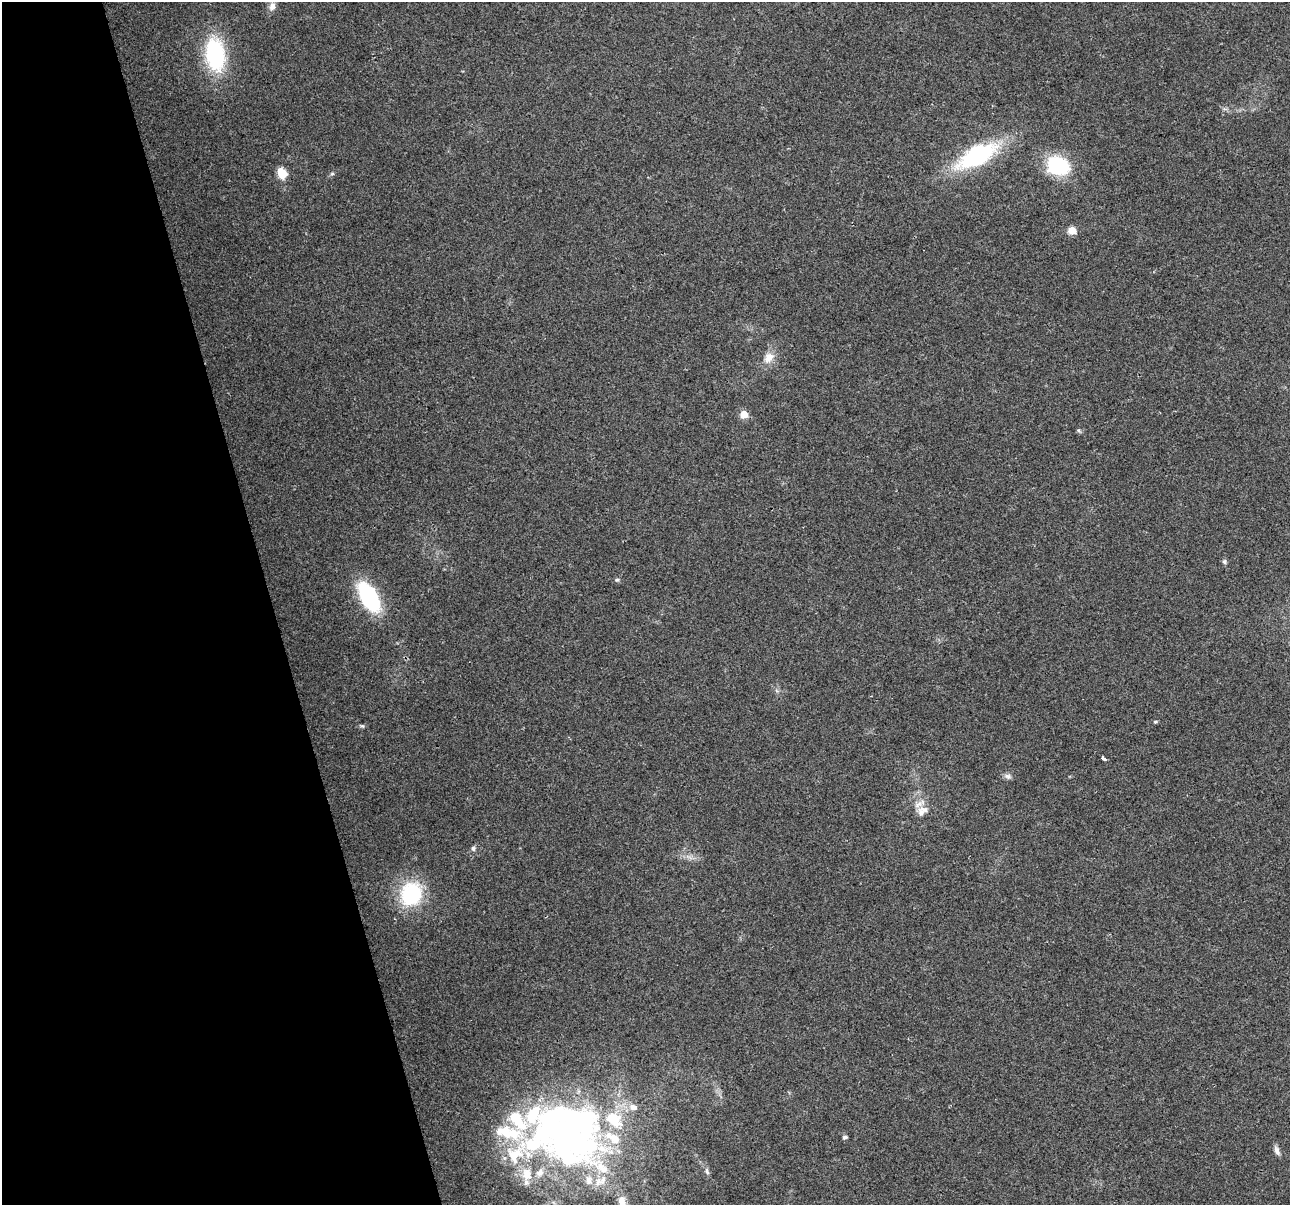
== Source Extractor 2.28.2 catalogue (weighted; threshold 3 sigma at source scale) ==
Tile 5 of 4 x 4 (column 1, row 2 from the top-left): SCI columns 1-1288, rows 2500-3702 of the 5150 x 4949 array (HDU 1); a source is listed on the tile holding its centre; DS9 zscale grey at full resolution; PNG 1292 x 1207 px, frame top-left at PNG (2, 2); no overlay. Shown black and unused: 21% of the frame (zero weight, under 2 of 3 exposures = <1% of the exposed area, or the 3 px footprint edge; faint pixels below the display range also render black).
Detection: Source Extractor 2.28.2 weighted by HDU 2 'WHT'; one run over the whole footprint, this tile lists its part. Background 0.0568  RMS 0.0076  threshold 0.0341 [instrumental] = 3 sigma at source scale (4.5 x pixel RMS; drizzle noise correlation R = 1.50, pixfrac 1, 0.0396/0.0396 arcsec/px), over >= 5 px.
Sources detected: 40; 3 inside a brighter object's white glare — not listed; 8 inside a brighter listed object's ellipse — not listed separately; the other 29 listed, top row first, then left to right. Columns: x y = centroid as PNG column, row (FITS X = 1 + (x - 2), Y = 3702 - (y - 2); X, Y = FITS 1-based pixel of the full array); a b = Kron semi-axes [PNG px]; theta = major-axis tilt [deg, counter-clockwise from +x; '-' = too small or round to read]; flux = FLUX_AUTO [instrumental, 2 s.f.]
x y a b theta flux
272 6 13 9 79 4.5
215 54 31 19 -82 77
977 156 33 15 28 110
1058 166 27 22 -12 44
282 173 9 7 -62 15
332 174 6 4 1 1.1
1072 231 5 5 - 19
769 357 17 13 50 8.8
744 415 5 5 - 21
1224 562 6 5 - 1.6
617 580 6 4 1 1.1
369 597 26 13 -59 80
1155 722 6 4 1 1
362 726 7 5 -12 1.3
1103 758 5 3 - 8.8
1008 776 10 7 -27 2.6
925 810 19 8 -8 6.1
473 848 7 6 - 1.8
411 894 29 24 65 55
633 1107 12 9 -18 5.1
614 1120 29 20 -40 33
513 1134 33 18 -10 33
567 1136 45 30 -44 390
845 1137 6 4 7 1.5
1277 1151 13 6 -68 3.1
707 1171 10 5 -72 2
527 1174 17 13 90 15
598 1182 15 11 41 8.9
622 1202 18 9 -84 7.7
Isophote crosses this tile's border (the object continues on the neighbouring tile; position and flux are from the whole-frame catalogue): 1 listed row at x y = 622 1202